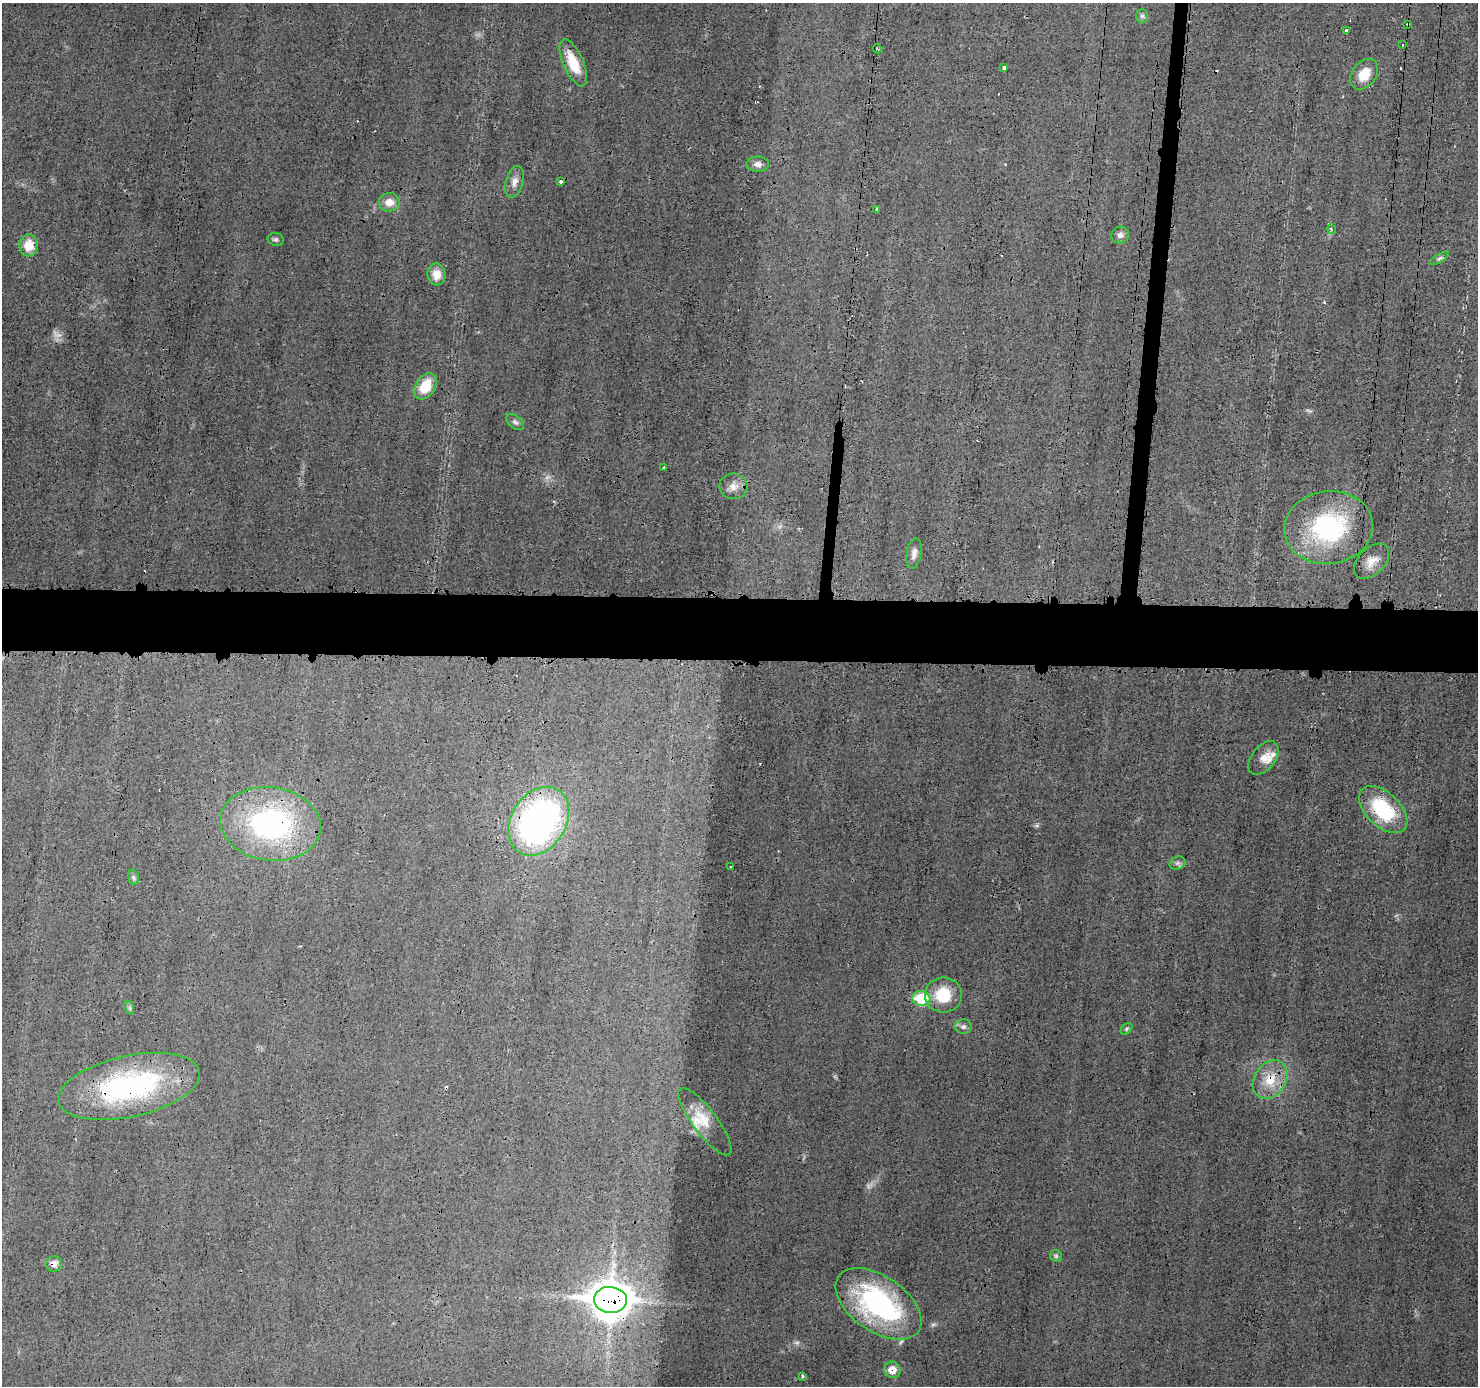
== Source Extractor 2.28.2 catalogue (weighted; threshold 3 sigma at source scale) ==
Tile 5 of 3 x 3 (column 2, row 2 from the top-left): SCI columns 1480-2955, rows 1497-2880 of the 4434 x 4474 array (HDU 1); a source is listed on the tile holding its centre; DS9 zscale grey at full resolution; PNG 1480 x 1388 px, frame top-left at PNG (2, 3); each listed source drawn as its Kron ellipse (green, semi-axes under 4 px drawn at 4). Shown black and unused: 5% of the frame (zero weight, under 3 of 4 exposures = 2% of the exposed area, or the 3 px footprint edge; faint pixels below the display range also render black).
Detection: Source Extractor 2.28.2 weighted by HDU 2 'WHT'; one run over the whole footprint, this tile lists its part. Background 0.0141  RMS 0.0031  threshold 0.0138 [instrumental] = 3 sigma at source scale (4.5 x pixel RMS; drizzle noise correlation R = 1.50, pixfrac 1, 0.05/0.05 arcsec/px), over >= 5 px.
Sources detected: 60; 4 too faint to see at this stretch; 7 cosmic-ray / hot-pixel residue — neither listed nor drawn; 2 inside a brighter listed object's ellipse — not listed separately; the other 47 listed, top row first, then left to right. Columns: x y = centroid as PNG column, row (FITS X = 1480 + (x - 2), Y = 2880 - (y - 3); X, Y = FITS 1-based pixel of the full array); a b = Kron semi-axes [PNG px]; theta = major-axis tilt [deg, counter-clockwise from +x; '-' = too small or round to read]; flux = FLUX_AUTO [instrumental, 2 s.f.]
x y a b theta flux
1142 16 7 6 - 0.7
1408 24 3 3 - 0.87
1346 30 4 3 - 3.2
1402 45 3 3 - 0.95
878 49 5 2 - 0.36
573 63 25 10 -66 8.7
1004 68 4 3 - 4.1
1364 74 17 12 53 5.9
758 164 11 7 -2 1.7
514 182 16 8 75 2.2
561 182 4 3 - 0.9
389 202 10 9 - 3.5
876 209 3 3 - 0.65
1331 229 5 3 - 0.3
1120 235 9 8 - 1.3
276 239 8 6 -11 0.77
29 245 11 9 84 6
1439 258 11 4 31 0.79
436 274 11 9 -84 3.7
425 386 14 9 58 8.4
515 422 10 6 -39 1
663 468 3 3 - 1
733 486 14 13 - 2.7
1329 527 44 36 7 41
914 554 15 7 80 1.7
1372 561 21 13 45 4.2
1263 758 19 11 51 3.2
1383 810 29 17 -43 21
539 821 37 27 58 110
271 824 50 36 -7 66
1177 863 8 6 21 0.87
731 867 2 2 - 0.33
133 877 8 5 -72 0.69
943 995 18 17 - 11
921 998 9 7 -5 15
130 1008 7 4 -72 0.56
963 1027 8 7 - 1.2
1127 1029 7 4 42 0.52
1270 1080 21 15 57 7.8
129 1086 72 30 12 59
705 1122 41 12 -53 7.1
1056 1256 6 5 - 0.63
54 1264 8 7 - 1.8
610 1300 16 13 -4 630
879 1304 48 27 -34 55
892 1370 8 8 - 4.9
803 1376 3 3 - 0.6
Overlapping masked pixels (flux is a lower limit): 10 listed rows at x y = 1408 24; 1383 810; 539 821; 271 824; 921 998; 1270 1080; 129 1086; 54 1264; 610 1300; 892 1370